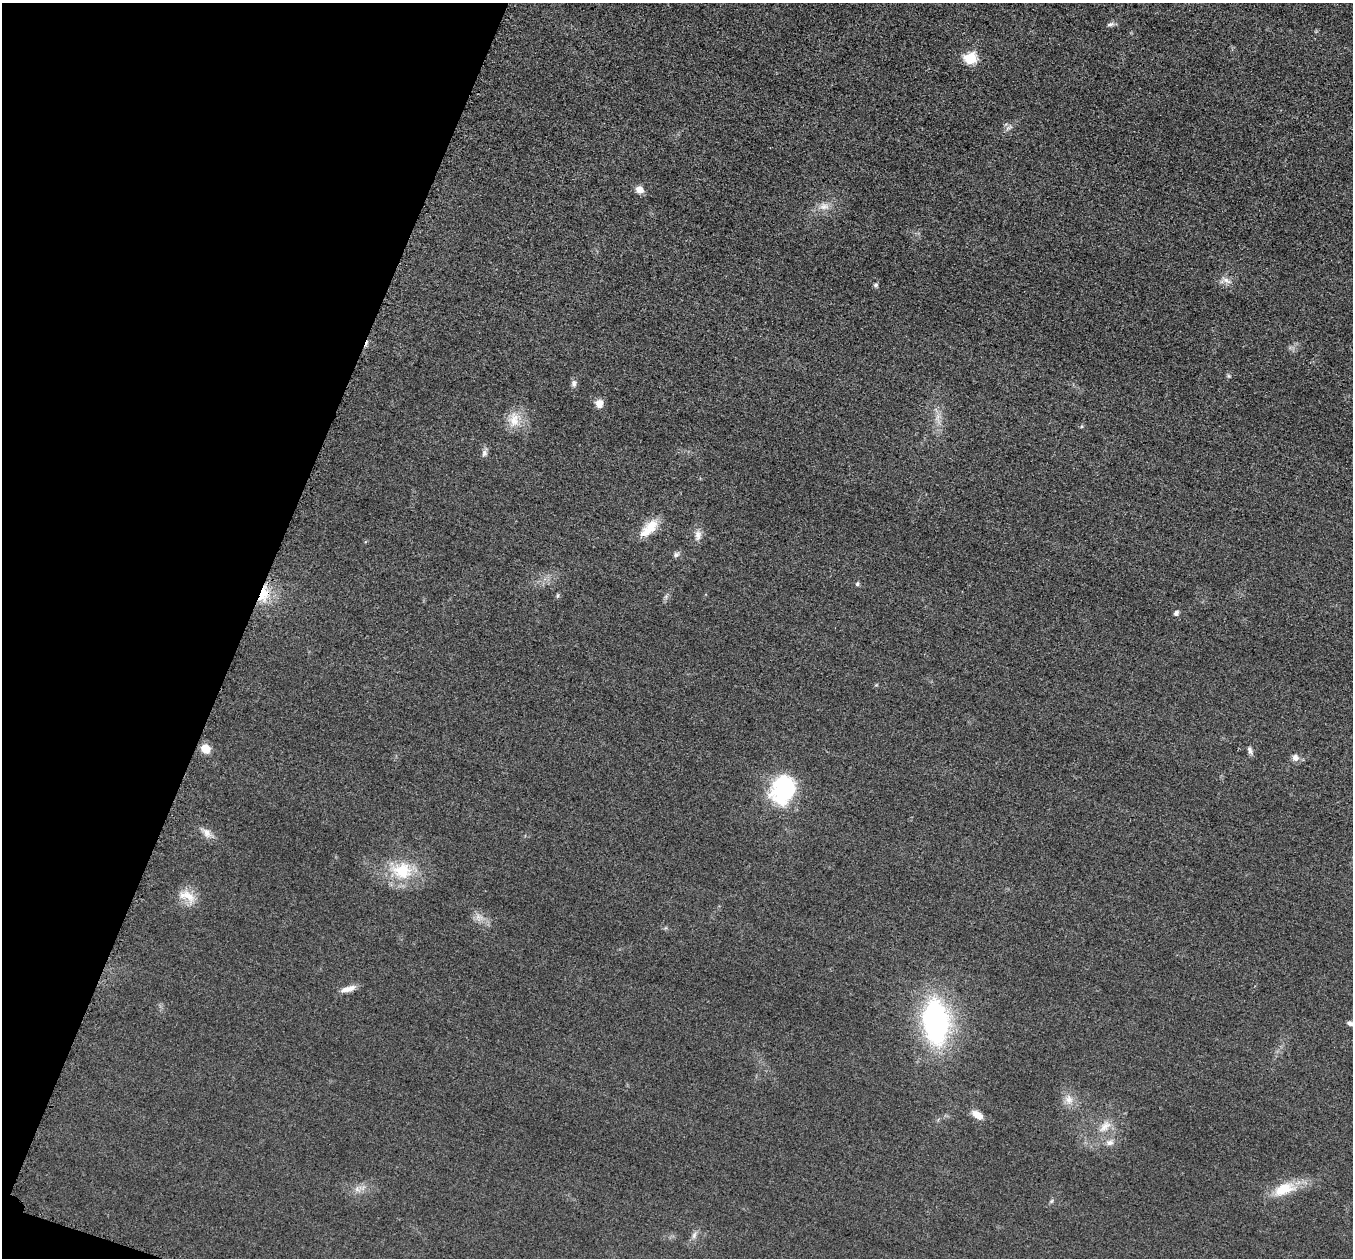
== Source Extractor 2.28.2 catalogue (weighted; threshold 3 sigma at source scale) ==
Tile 9 of 4 x 4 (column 1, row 3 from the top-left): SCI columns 34-1384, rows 1453-2708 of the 5458 x 5501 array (HDU 1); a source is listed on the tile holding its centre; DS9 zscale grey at full resolution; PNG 1355 x 1260 px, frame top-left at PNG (2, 3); no overlay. Shown black and unused: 18% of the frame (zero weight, under 3 of 5 exposures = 4% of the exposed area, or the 3 px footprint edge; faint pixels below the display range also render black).
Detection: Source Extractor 2.28.2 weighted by HDU 2 'WHT'; one run over the whole footprint, this tile lists its part. Background 0.0197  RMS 0.0051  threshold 0.0228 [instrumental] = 3 sigma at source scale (4.5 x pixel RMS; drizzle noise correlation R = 1.50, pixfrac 1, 0.05/0.05 arcsec/px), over >= 5 px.
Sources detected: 39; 1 too faint to see at this stretch — not listed; the other 38 listed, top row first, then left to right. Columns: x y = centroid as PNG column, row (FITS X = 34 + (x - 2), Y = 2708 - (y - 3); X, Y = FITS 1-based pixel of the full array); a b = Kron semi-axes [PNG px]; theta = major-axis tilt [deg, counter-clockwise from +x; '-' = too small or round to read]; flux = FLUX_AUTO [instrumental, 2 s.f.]
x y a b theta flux
1110 24 9 5 15 1.4
970 59 7 6 - 31
1008 128 8 5 33 1.3
639 190 9 8 - 3.7
824 206 14 9 5 4.2
1226 280 14 6 -30 2.6
875 285 6 5 - 0.9
1229 376 6 4 -71 0.7
574 383 10 7 82 1.8
599 403 9 8 - 3.9
514 420 22 14 82 8.5
1082 426 5 3 - 0.52
484 453 9 7 88 1.8
649 528 29 11 44 10
698 535 15 8 83 3.3
676 554 8 7 - 1.4
857 584 6 5 - 0.82
263 594 19 11 65 11
557 596 6 4 71 0.7
1176 613 6 5 - 1.7
205 749 9 8 - 7.2
1250 750 11 6 -69 1.6
1295 757 10 9 - 2.6
783 790 33 26 68 42
207 833 14 9 -54 3.6
402 871 28 23 -7 21
187 896 26 14 -28 8
348 989 20 7 16 3.8
936 1022 42 23 -85 110
1350 1023 8 6 -25 1.5
1069 1099 14 10 -74 4.5
977 1115 15 8 -34 4.6
1105 1126 20 10 45 5.8
1110 1143 10 8 -1 2.6
357 1189 9 5 -76 1.8
1284 1189 32 16 21 14
1051 1201 6 5 - 0.8
694 1235 11 5 66 1.9
Overlapping masked pixels (flux is a lower limit): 1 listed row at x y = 263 594
Isophote crosses this tile's border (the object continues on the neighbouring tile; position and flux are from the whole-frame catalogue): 1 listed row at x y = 1350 1023